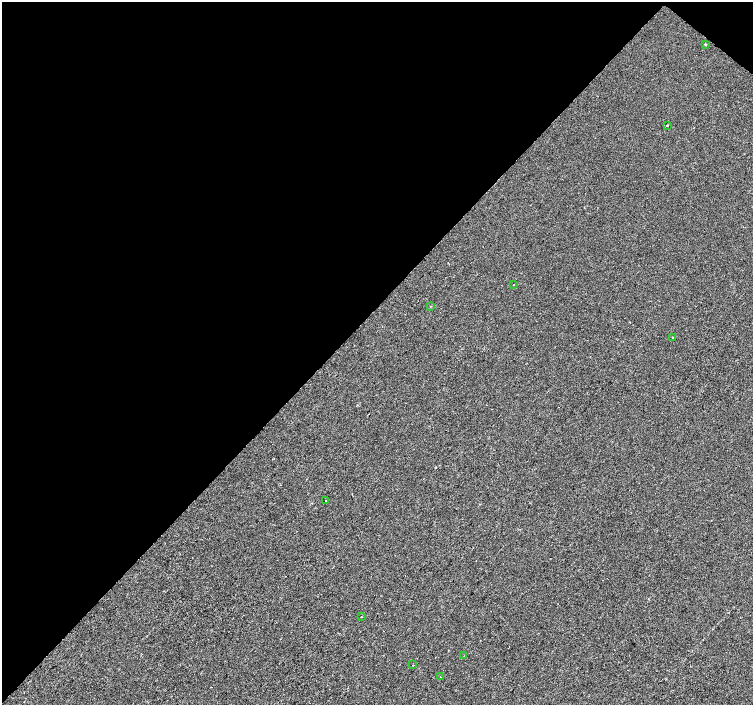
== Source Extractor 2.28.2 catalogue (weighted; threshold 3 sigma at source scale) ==
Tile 2 of 4 x 4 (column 2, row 1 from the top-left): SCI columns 1503-3004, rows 4389-5794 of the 6014 x 6028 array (HDU 1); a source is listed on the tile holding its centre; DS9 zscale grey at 2 x 2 block average (1 PNG px = mean of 2 x 2 image px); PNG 755 x 707 px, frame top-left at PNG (2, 2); each listed source drawn as its Kron ellipse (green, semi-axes under 4 px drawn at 4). Shown black and unused: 45% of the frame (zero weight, under 2 of 3 exposures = <1% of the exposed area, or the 3 px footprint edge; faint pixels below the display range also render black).
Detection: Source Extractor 2.28.2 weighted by HDU 2 'WHT'; one run over the whole footprint, this tile lists its part. Background -4.46e-04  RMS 0.0042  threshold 0.0187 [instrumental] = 3 sigma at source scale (4.5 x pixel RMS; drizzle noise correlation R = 1.50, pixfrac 1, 0.0396/0.0396 arcsec/px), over >= 5 px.
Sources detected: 10; all 10 listed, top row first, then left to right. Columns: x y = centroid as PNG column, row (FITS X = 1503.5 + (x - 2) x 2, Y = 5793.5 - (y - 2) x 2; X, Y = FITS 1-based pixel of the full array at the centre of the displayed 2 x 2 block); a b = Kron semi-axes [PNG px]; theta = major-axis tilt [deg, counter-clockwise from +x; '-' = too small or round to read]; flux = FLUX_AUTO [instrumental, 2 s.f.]
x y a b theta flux
705 44 2 2 - 1.4
667 125 2 2 - 1.6
513 285 2 2 - 0.47
431 306 2 2 - 0.46
672 337 2 2 - 0.92
325 501 2 2 - 0.75
361 617 2 2 - 1.1
464 656 2 2 - 0.36
413 665 2 2 - 0.59
440 677 2 2 - 0.63
Diffuse or blended objects may show on this block-average render without a row.